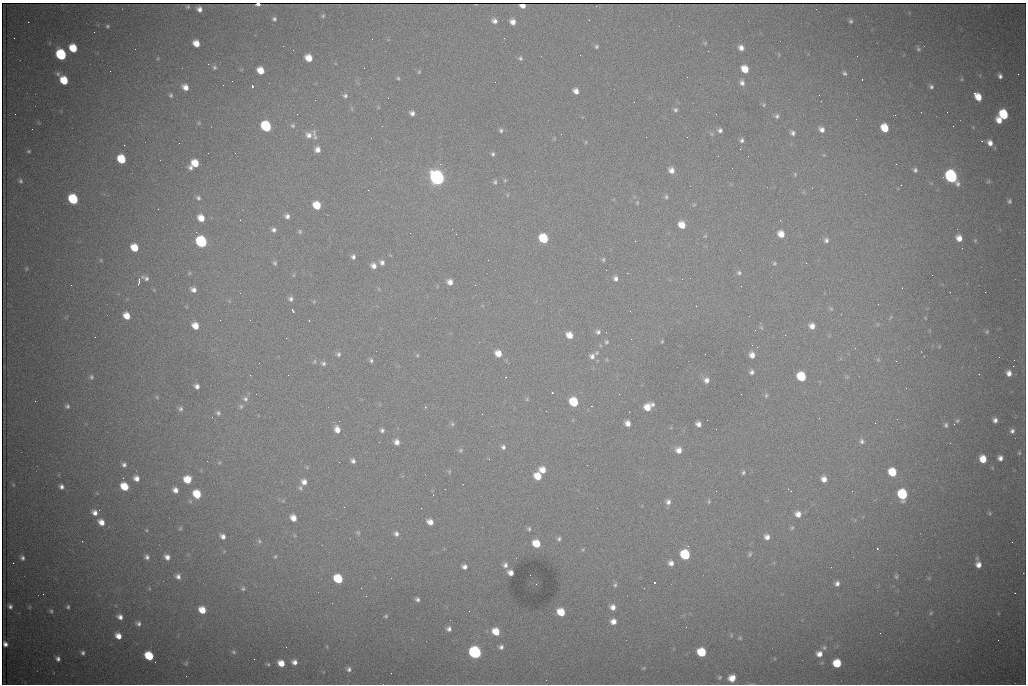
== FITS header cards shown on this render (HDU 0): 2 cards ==
NAXIS1  =                 1024 /fastest changing axis
NAXIS2  =                  682 /next to fastest changing axis

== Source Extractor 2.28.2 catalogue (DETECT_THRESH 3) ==
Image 1024 x 682 px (HDU 0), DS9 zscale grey, 1 PNG px = 1 image px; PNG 1028 x 686 px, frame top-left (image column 1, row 682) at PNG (2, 3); no overlay
Background 3250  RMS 36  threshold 109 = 3 sigma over >= 5 px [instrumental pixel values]
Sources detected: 331; all 331 listed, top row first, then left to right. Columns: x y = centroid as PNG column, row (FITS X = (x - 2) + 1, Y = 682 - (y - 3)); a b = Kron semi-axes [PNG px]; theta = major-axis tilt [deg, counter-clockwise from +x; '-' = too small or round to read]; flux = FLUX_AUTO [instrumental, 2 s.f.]
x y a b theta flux
258 4 4 3 - 8.5e+03
188 6 4 3 - 3.5e+03
522 6 5 4 - 1.4e+04
199 9 5 5 - 1.2e+04
323 16 6 5 - 4.0e+03
274 19 5 5 - 5.5e+03
494 21 7 6 - 1.1e+04
851 21 5 4 - 4.4e+03
513 22 6 5 - 1.6e+04
107 26 5 4 - 3.7e+03
94 32 2 2 - 1.1e+03
14 38 2 2 - 1.4e+03
196 43 6 5 - 2.9e+04
705 43 6 5 - 3.4e+03
596 46 6 5 - 4.8e+03
73 48 7 6 - 6.4e+04
741 48 6 5 - 1.4e+04
918 49 7 5 -61 5.0e+03
61 55 7 6 - 2.3e+05
857 56 3 2 - 1.8e+03
158 58 5 3 - 2.4e+03
309 58 6 5 - 3.5e+04
520 58 5 5 - 5.2e+03
208 64 3 2 - 3.1e+03
214 67 6 5 - 4.7e+03
745 69 7 6 - 4.0e+04
260 70 6 5 - 3.6e+04
419 72 5 4 - 3.3e+03
845 73 5 4 - 5.8e+03
58 74 7 6 - 6.5e+03
1018 74 2 2 - 1.5e+04
1000 76 5 4 - 8.1e+03
687 77 2 2 - 1.1e+03
398 78 5 4 - 3.3e+03
862 79 3 2 - 5.4e+03
962 79 5 4 - 3.2e+03
64 80 7 6 - 6.7e+04
742 83 7 6 - 1.0e+04
252 86 3 3 - 9.7e+04
185 87 7 6 - 2.0e+04
931 87 6 5 - 6.7e+03
576 91 6 5 - 1.5e+04
171 95 6 5 - 5.3e+03
345 96 6 5 - 6.0e+03
978 97 8 5 -55 4.1e+04
821 101 2 2 - 1.4e+03
764 105 5 4 - 3.0e+03
675 110 7 6 - 6.3e+03
947 112 2 2 - 3.0e+03
412 113 5 5 - 9.5e+03
297 114 2 2 - 2.2e+03
1004 114 7 6 - 1.2e+05
777 116 7 6 - 6.6e+03
999 120 6 5 - 2.4e+04
199 123 5 5 - 3.2e+03
266 126 7 6 - 2.1e+05
293 126 6 5 - 4.7e+03
382 126 3 2 - 1.8e+03
973 127 4 4 - 2.0e+03
885 128 7 6 - 5.7e+04
821 129 8 6 -32 1.3e+04
501 130 6 5 - 5.3e+03
720 130 6 5 - 7.8e+03
793 133 7 6 - 8.6e+03
712 134 5 5 - 4.1e+03
309 135 9 8 - 1.5e+04
314 135 17 5 -79 1.2e+04
742 140 5 5 - 6.4e+03
586 142 6 4 89 2.7e+03
179 143 2 2 - 3.7e+03
990 143 8 6 -69 1.7e+04
124 145 3 2 - 2.2e+03
317 149 6 6 - 1.6e+04
740 149 2 2 - 2.9e+03
29 151 5 4 - 3.5e+03
235 153 2 2 - 1.3e+03
493 154 5 4 - 4.8e+03
824 155 5 3 - 2.5e+03
121 159 7 6 - 8.4e+04
195 163 7 6 - 4.7e+04
191 168 5 5 - 8.0e+03
671 170 7 6 - 1.5e+04
915 170 5 5 - 6.0e+03
795 174 6 5 - 3.9e+03
951 176 8 6 -56 5.0e+05
437 178 8 7 - 1.0e+06
505 180 5 4 - 2.6e+03
20 181 6 5 - 5.7e+03
988 181 6 4 45 3.1e+03
495 182 6 5 - 4.5e+03
901 185 3 2 - 1.8e+03
812 188 3 2 - 3.2e+03
368 190 2 2 - 8.6e+03
507 195 5 3 - 2.1e+03
666 197 6 5 - 4.2e+03
198 198 6 6 - 6.1e+03
73 199 7 6 - 1.6e+05
1009 201 6 5 - 5.5e+03
637 203 6 5 - 3.3e+03
317 205 7 6 - 5.8e+04
694 205 6 4 0 2.8e+03
287 216 6 6 - 9.8e+03
201 218 7 6 - 3.4e+04
780 220 3 2 - 2.7e+03
682 225 7 6 - 3.5e+04
274 230 6 6 - 7.9e+03
300 231 6 5 - 4.4e+03
781 234 7 6 - 2.8e+04
705 236 5 4 - 2.8e+03
543 238 7 6 - 1.1e+05
959 238 6 5 - 2.1e+04
826 240 6 6 - 7.0e+03
975 241 5 4 - 2.8e+03
201 242 7 6 - 3.2e+05
134 247 7 6 - 5.3e+04
353 257 6 5 - 7.4e+03
101 260 5 4 - 2.5e+03
488 260 2 2 - 2.0e+03
603 260 6 4 89 4.0e+03
382 262 6 6 - 9.2e+03
275 263 6 5 - 4.7e+03
774 263 5 5 - 3.7e+03
806 263 2 2 - 1.2e+03
373 266 7 6 - 1.4e+04
26 268 5 4 - 2.6e+03
606 270 2 2 - 1.2e+03
190 273 6 4 89 2.9e+03
739 273 7 7 - 6.6e+03
294 275 6 4 87 3.0e+03
145 278 11 6 -22 1.0e+04
615 278 6 5 - 8.8e+03
139 281 9 3 83 6.4e+03
450 282 6 5 - 1.6e+04
71 285 2 2 - 7.1e+03
154 290 6 3 -72 2.7e+03
193 290 6 5 - 1.2e+04
950 292 2 2 - 1.1e+03
291 299 7 6 - 8.1e+03
314 301 6 5 - 3.0e+03
878 304 2 2 - 1.2e+03
831 309 5 5 - 3.7e+03
293 311 4 2 - 5.0e+03
841 314 3 2 - 2.7e+03
127 316 6 5 - 3.4e+04
891 317 7 4 67 3.5e+03
925 318 5 3 - 1.9e+03
309 321 3 2 - 1.4e+03
195 326 6 5 - 3.1e+04
812 326 6 6 - 1.7e+04
761 327 6 4 -45 3.6e+03
755 330 2 2 - 1.5e+03
598 332 6 6 - 7.0e+03
987 332 6 5 - 4.1e+03
569 335 6 6 - 2.8e+04
662 341 4 2 - 2.7e+03
606 342 5 5 - 4.2e+03
752 345 2 2 - 4.5e+03
855 348 3 3 - 1.2e+03
498 353 7 6 - 2.8e+04
597 353 6 4 43 3.5e+03
338 354 7 6 - 6.8e+03
417 355 5 4 - 3.0e+03
752 355 6 5 - 1.6e+04
592 356 8 7 - 1.1e+04
371 360 5 5 - 5.6e+03
878 360 6 5 - 4.1e+03
1014 360 2 2 - 2.4e+03
314 362 7 4 83 3.6e+03
259 363 2 2 - 1.7e+03
323 363 7 6 - 6.8e+03
1013 366 2 2 - 1.7e+04
752 372 5 5 - 7.1e+03
1009 373 7 6 - 1.6e+04
979 374 2 2 - 2.2e+03
250 375 3 2 - 1.4e+03
288 375 2 2 - 1.5e+03
801 376 7 6 - 1.1e+05
91 377 7 5 -75 5.0e+03
847 377 6 3 71 3.0e+03
706 380 7 7 - 1.2e+04
197 386 5 4 - 1.0e+04
552 393 3 3 - 8.3e+03
256 394 2 2 - 1.5e+03
766 395 7 5 74 4.7e+03
157 397 6 4 -47 3.2e+03
245 399 8 7 - 9.4e+03
527 399 6 4 -89 3.3e+03
35 401 2 2 - 1.7e+03
574 402 7 6 - 1.0e+05
652 404 6 5 - 6.0e+03
67 406 5 5 - 5.2e+03
241 406 6 6 - 4.8e+03
425 407 6 3 71 2.6e+03
647 407 7 7 - 3.5e+04
180 409 6 6 - 6.7e+03
218 413 6 6 - 6.3e+03
482 414 2 2 - 1.0e+03
897 419 2 2 - 9.7e+02
995 420 5 4 - 9.5e+03
339 421 2 2 - 1.2e+03
957 421 6 4 87 3.3e+03
627 423 7 6 - 1.7e+04
875 423 3 2 - 1.8e+03
452 424 7 5 -47 4.6e+03
698 424 5 5 - 1.2e+04
954 424 2 2 - 9.7e+03
946 425 6 5 - 5.4e+03
337 429 8 6 -70 2.1e+04
382 430 5 5 - 6.6e+03
1012 431 6 5 - 8.1e+03
862 441 7 6 - 7.3e+03
397 442 6 6 - 1.5e+04
503 447 6 6 - 7.4e+03
460 450 6 5 - 4.2e+03
679 450 7 7 - 1.9e+04
1019 453 6 4 76 3.5e+03
1000 458 5 5 - 1.1e+04
983 459 6 6 - 4.1e+04
353 461 6 5 - 8.4e+03
219 462 6 4 2 2.9e+03
124 465 6 5 - 7.5e+03
587 465 2 2 - 5.6e+03
542 470 7 7 - 2.6e+04
449 472 6 5 - 3.2e+03
743 472 5 5 - 4.7e+03
892 472 7 6 - 7.0e+04
538 476 6 6 - 4.5e+04
136 478 6 5 - 1.5e+04
187 479 6 6 - 4.7e+04
824 479 6 6 - 1.7e+04
304 482 7 6 - 1.8e+04
463 484 2 2 - 1.7e+03
13 485 6 5 - 3.4e+03
61 487 6 5 - 9.2e+03
124 487 7 6 - 6.1e+04
300 488 6 5 - 5.1e+03
175 490 5 5 - 1.4e+04
716 491 2 2 - 2.0e+03
852 491 2 2 - 1.5e+03
97 493 6 3 -71 2.5e+03
197 494 7 6 - 6.4e+04
902 494 7 6 - 1.7e+05
709 501 6 4 87 3.2e+03
668 502 8 7 - 1.1e+04
344 507 2 2 - 4.4e+03
95 512 9 7 17 1.7e+04
990 513 5 4 - 3.2e+03
798 514 7 7 - 1.9e+04
293 518 6 5 - 2.4e+04
101 522 8 7 - 2.3e+04
430 522 6 5 - 1.8e+04
180 528 5 4 - 3.0e+03
792 528 6 5 - 3.9e+03
529 529 6 5 - 4.5e+03
146 530 4 4 - 2.5e+03
358 533 6 5 - 4.0e+03
396 534 6 6 - 8.1e+03
223 536 7 6 - 1.2e+04
767 537 6 6 - 1.3e+04
559 539 6 5 - 5.6e+03
259 541 7 6 - 5.1e+03
536 544 7 6 - 5.4e+04
688 546 4 3 - 2.1e+03
583 549 5 5 - 3.2e+03
877 549 3 3 - 3.6e+03
685 554 7 6 - 1.5e+05
750 554 7 5 80 4.6e+03
275 556 6 4 67 3.4e+03
147 557 6 6 - 8.8e+03
167 557 8 7 - 1.6e+04
22 558 6 5 - 7.7e+03
671 563 7 6 - 1.3e+04
505 565 7 7 - 1.1e+04
978 565 7 7 - 1.9e+04
464 567 6 5 - 1.0e+04
510 573 6 5 - 1.5e+04
178 576 8 7 - 1.3e+04
896 576 8 5 -82 5.1e+03
929 578 6 5 - 3.6e+03
338 579 7 6 - 1.1e+05
654 583 3 3 - 1.0e+05
837 583 6 6 - 1.0e+04
536 584 2 2 - 1.2e+03
615 585 7 5 72 5.2e+03
149 588 5 4 - 2.8e+03
243 588 6 5 - 5.0e+03
644 588 2 2 - 1.1e+03
1015 593 3 2 - 2.0e+03
43 594 2 2 - 2.8e+03
417 599 5 4 - 6.8e+03
10 606 5 4 - 7.4e+03
29 607 5 4 - 2.7e+03
68 607 4 4 - 4.3e+03
613 607 7 6 - 1.5e+04
202 610 7 6 - 4.0e+04
51 611 5 4 - 4.4e+03
561 612 7 6 - 5.4e+04
931 613 7 5 29 4.8e+03
386 616 5 4 - 3.3e+03
120 617 7 6 - 1.4e+04
613 621 7 6 - 1.8e+04
138 623 7 6 - 8.7e+03
686 627 2 2 - 1.0e+03
449 629 6 6 - 9.5e+03
496 632 7 6 - 4.8e+04
880 633 3 2 - 2.2e+03
731 635 6 3 89 2.3e+03
118 636 6 5 - 2.3e+04
740 638 5 5 - 3.2e+03
998 640 2 2 - 1.2e+03
5 644 5 4 - 1.0e+04
501 647 6 5 - 8.5e+03
824 648 7 6 - 6.1e+03
234 652 6 6 - 4.9e+03
475 652 7 6 - 5.2e+05
702 652 7 6 - 1.0e+05
83 653 6 5 - 7.1e+03
819 654 7 7 - 1.8e+04
149 656 7 6 - 9.5e+04
58 659 6 5 - 9.5e+03
254 659 2 2 - 5.7e+03
294 662 6 6 - 1.3e+04
186 663 6 5 - 4.0e+03
281 663 6 5 - 3.1e+04
822 663 6 3 -18 2.7e+03
837 663 6 6 - 7.7e+04
268 664 5 4 - 4.0e+03
644 668 5 4 - 2.6e+03
349 669 6 6 - 8.2e+03
720 677 6 5 - 4.2e+03
732 678 7 6 - 2.8e+04
At the frame edge (FLAGS 8, measured only in part): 1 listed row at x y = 258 4

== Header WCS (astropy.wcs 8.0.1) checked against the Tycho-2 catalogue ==
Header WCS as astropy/WCSLIB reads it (CRVAL/CRPIX/CD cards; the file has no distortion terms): RA---TAN/DEC--TAN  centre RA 07:09:12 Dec +30:56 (107.30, +30.93 deg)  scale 1.44 arcsec/px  FOV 24.5' x 16.3'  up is -93 deg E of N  parity flipped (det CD > 0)
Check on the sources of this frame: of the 60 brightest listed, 3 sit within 1.9 arcsec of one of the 10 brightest Tycho-2 stars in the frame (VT <= 12.48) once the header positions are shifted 0.90 arcsec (0.26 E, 0.86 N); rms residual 0.64 arcsec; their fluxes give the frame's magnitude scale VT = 25.76 - 2.5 log10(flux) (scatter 0.09 mag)
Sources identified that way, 3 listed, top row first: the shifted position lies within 1.9 arcsec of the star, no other Tycho-2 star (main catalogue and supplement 1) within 3.8 arcsec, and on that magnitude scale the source's flux lands within +1.5 / -3 mag of the star's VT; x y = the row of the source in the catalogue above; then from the Tycho-2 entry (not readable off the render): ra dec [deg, ICRS J2000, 3 dp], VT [Tycho-2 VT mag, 2 dp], TYC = Tycho-2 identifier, HIP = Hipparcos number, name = IAU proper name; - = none
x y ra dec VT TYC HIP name
437 178 107.226 +30.900 10.76 2438-883-1 - -
201 242 107.261 +30.807 12.26 2438-856-1 - -
475 652 107.445 +30.924 11.38 2438-1056-1 - -